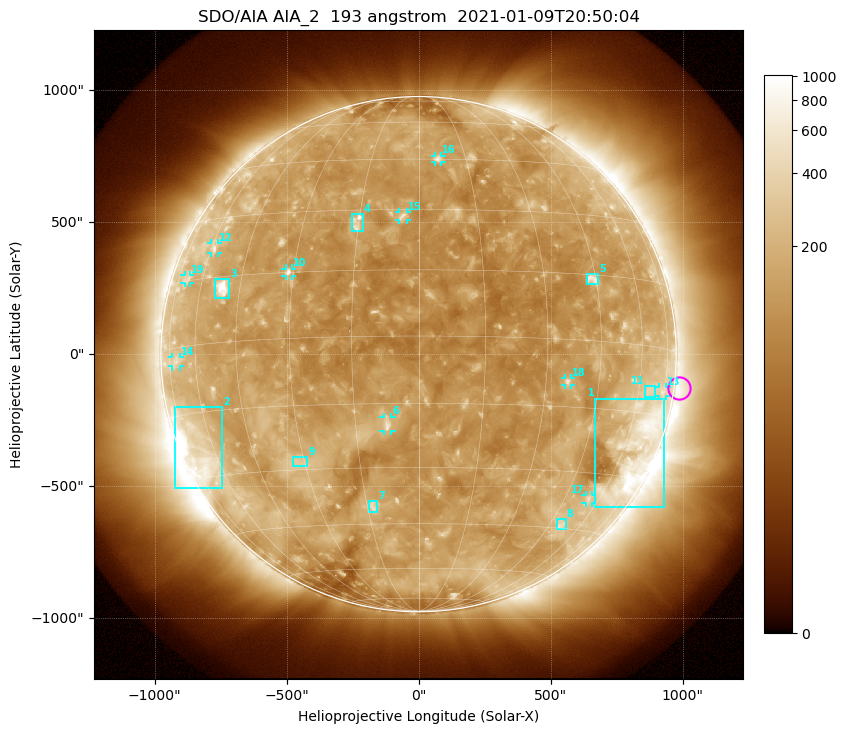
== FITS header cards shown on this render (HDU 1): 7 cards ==
TELESCOP= 'SDO/AIA'
INSTRUME= 'AIA_2'
WAVELNTH=                  193
WAVEUNIT= 'angstrom'
DATE-OBS= '2021-01-09T20:50:04.84'
CTYPE1  = 'HPLN-TAN'
CTYPE2  = 'HPLT-TAN'

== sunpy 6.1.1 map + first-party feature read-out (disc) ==
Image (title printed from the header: SDO/AIA AIA_2  193 angstrom  2021-01-09T20:50:04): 1024 x 1024 px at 2.4 arcsec/px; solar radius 976 arcsec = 407 px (full disc in frame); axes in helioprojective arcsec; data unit not stated in the header (colour bar unlabelled)
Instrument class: DISC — disc imager (sunpy class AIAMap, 193 A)
Bright regions (active regions / flare kernels): reference = the median radial profile (limb darkening/brightening removed); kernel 9 px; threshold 5 sigma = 186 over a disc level ~128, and >= 1.15x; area >= 12 px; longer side >= 10 px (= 24 arcsec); searched inside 0.97 R_sun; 19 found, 19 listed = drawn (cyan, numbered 1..; 10 of them under ~33 arcsec drawn as corner ticks so the feature stays visible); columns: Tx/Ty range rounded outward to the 5 arcsec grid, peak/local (2 s.f.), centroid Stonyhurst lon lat
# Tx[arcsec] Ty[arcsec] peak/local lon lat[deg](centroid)
1 670..930 -580..-165 4.7 +65 -23
2 -925..-745 -510..-200 9.2 -68 -24
3 -775..-715 210..285 7.6 -51 +12
4 -255..-210 465..530 4.3 -15 +27
5 635..685 265..305 4.5 +44 +14
6 -135..-100 -290..-235 4.9 -7 -20
7 -190..-155 -600..-555 3.7 -13 -40
8 520..560 -665..-625 2.9 +50 -44
9 -475..-420 -425..-390 2.7 -31 -28
10 -505..-480 295..325 4.7 -31 +15
11 860..900 -160..-120 2.2 +66 -10
12 -785..-760 385..420 3 -59 +22
13 910..940 -160..-125 2.3 +73 -9
14 -935..-905 -45..-10 2.4 -70 -3
15 -75..-45 505..540 3.8 -4 +28
16 60..90 730..750 3.7 +6 +45
17 630..655 -565..-535 2.6 +55 -37
18 555..575 -115..-90 3.6 +36 -9
19 -885..-865 270..300 2.1 -68 +16
Off-limb structures (1.02-1.3 R_sun): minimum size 162 px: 2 found; the strongest spans PA ~210..325 deg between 1.02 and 1.3 R_sun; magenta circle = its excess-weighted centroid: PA ~265 deg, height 1.02 R_sun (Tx ~990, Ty ~-130 arcsec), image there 1.8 x the reference